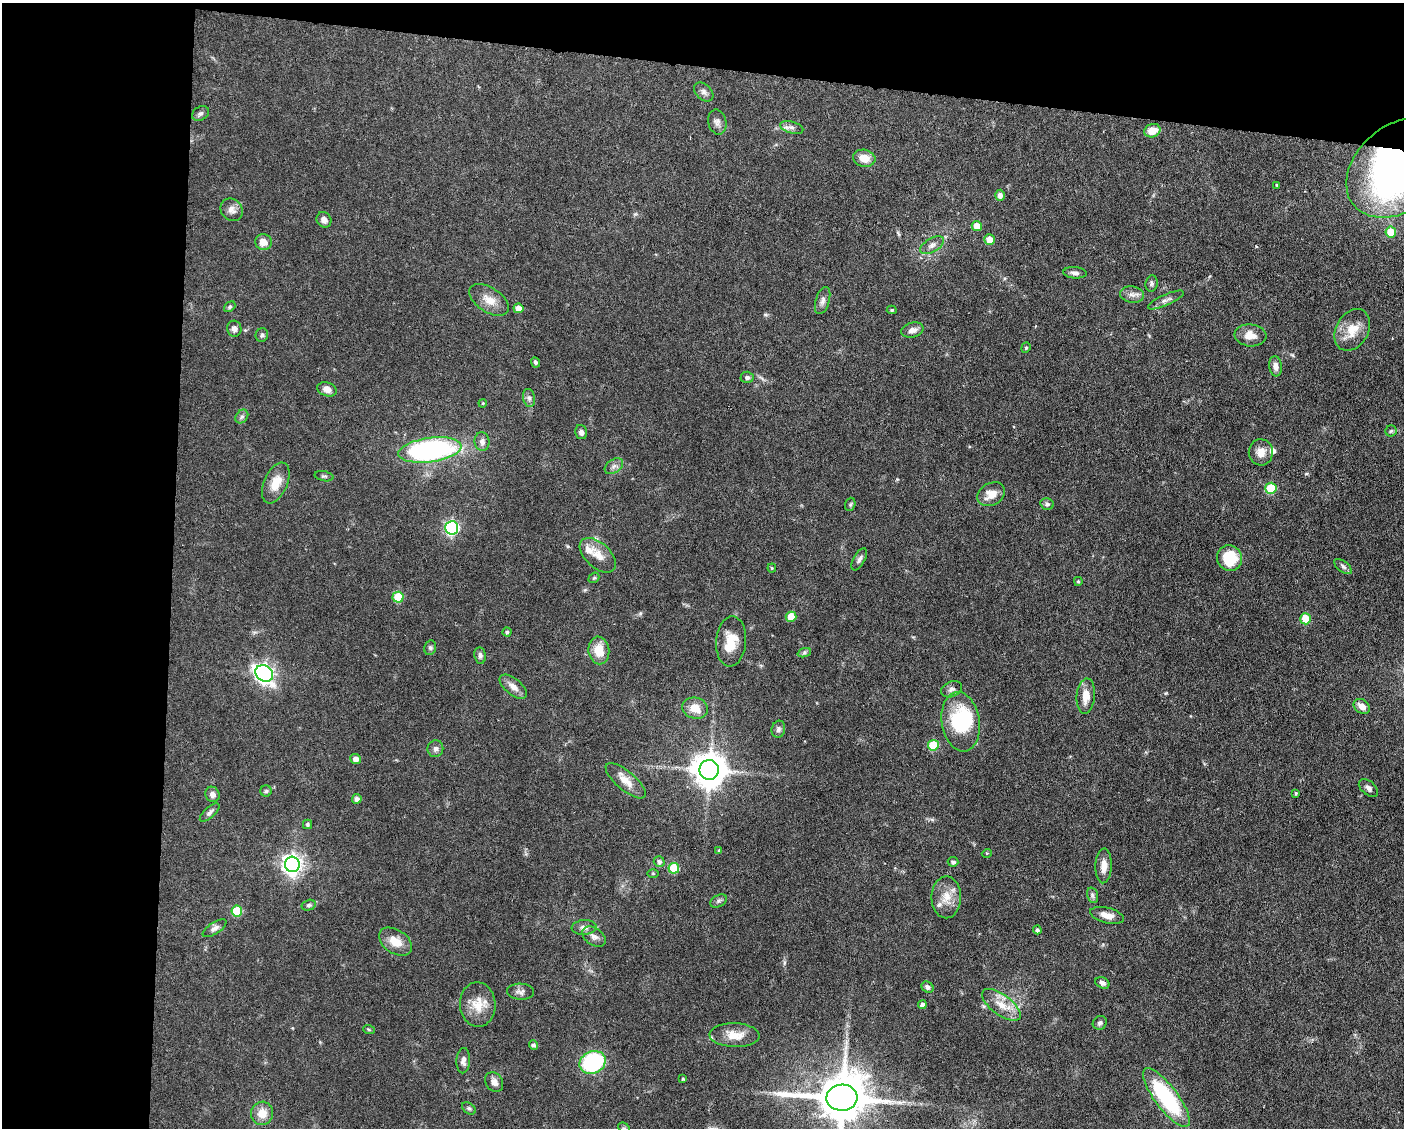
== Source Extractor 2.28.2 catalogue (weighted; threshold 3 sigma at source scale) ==
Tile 1 of 3 x 4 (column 1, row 1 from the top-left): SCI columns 109-1510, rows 3378-4503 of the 4529 x 4503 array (HDU 1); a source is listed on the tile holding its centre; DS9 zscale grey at full resolution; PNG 1406 x 1130 px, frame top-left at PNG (2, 3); each listed source drawn as its Kron ellipse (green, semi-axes under 4 px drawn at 4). Shown black and unused: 18% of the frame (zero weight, under 3 of 6 exposures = <1% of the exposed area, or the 3 px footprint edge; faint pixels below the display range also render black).
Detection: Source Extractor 2.28.2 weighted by HDU 2 'WHT'; one run over the whole footprint, this tile lists its part. Background 0.0625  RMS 0.0034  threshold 0.0138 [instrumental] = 3 sigma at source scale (4.09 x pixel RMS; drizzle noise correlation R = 1.36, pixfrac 0.8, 0.05/0.05 arcsec/px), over >= 5 px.
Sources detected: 131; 1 inside a brighter object's white glare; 1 cosmic-ray / hot-pixel residue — neither listed nor drawn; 4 inside a brighter listed object's ellipse — not listed separately; the other 125 listed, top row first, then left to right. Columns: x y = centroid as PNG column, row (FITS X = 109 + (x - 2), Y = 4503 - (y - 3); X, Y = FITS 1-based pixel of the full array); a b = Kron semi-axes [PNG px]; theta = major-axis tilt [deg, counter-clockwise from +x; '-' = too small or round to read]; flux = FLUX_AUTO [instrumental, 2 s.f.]
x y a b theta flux
704 92 11 7 -43 1.2
200 114 9 6 31 0.9
717 122 12 9 -78 1.5
792 127 12 6 -15 1.2
1152 131 8 6 19 4.4
864 158 11 8 -12 4.2
1399 168 58 42 40 170
1277 185 3 3 - 0.39
1000 195 5 5 - 1.4
232 210 12 10 -48 1.9
324 220 8 7 - 1.5
977 226 5 5 - 4.3
1391 232 5 5 - 6.9
989 239 5 5 - 3.5
263 242 8 8 - 2.6
932 245 13 7 31 1.6
1075 273 11 5 -5 1.2
1151 283 8 6 81 0.75
1132 295 12 8 -9 1.7
489 300 22 12 -33 4
1166 300 19 5 24 1.4
823 301 14 7 72 1.5
230 307 6 4 40 0.56
518 308 5 5 - 2.7
892 310 5 4 - 0.46
234 329 8 7 - 1.3
912 330 11 7 15 1.8
1352 330 22 16 61 6
262 335 7 6 - 0.7
1250 335 16 11 -6 3.7
1026 348 5 4 - 0.42
535 362 5 4 - 0.59
1275 366 10 6 -82 1.7
747 377 6 5 - 0.77
327 389 10 7 -21 1.9
529 398 9 6 -80 1
483 403 4 3 - 0.24
242 416 7 5 53 0.82
1391 431 6 5 - 0.59
581 432 7 5 -76 1.2
482 441 9 7 -84 1.5
430 450 32 12 8 73
1261 452 13 12 - 3
614 466 10 6 34 1.3
324 476 9 5 -13 0.64
276 483 22 11 66 5.1
1271 488 5 5 - 14
991 494 15 11 29 3.9
850 504 7 5 69 0.49
1047 504 7 6 - 0.87
452 528 7 6 - 57
598 555 22 12 -42 4.1
1230 558 13 12 - 10
859 559 12 5 61 1
1343 566 10 5 -38 0.84
772 568 4 4 - 0.36
594 578 6 4 41 0.44
1078 581 4 4 - 0.42
398 597 5 5 - 10
791 617 5 5 - 5.9
1306 619 5 5 - 8.1
507 632 4 4 - 0.48
731 641 25 15 86 6.9
430 648 7 6 - 0.73
599 650 14 10 -81 5.9
804 653 7 4 19 0.6
480 655 8 6 -81 0.92
264 673 9 7 -39 120
513 687 16 8 -40 2.4
952 689 11 7 24 1.3
1086 696 18 9 85 3.8
1362 706 9 6 -36 2.4
695 708 13 10 -17 4.3
961 722 30 19 -81 23
778 729 8 6 75 0.89
933 745 5 5 - 11
435 749 8 8 - 1.1
355 759 5 5 - 2.1
709 770 10 9 - 640
626 781 25 9 -40 3.9
1368 788 11 6 -39 1.1
266 791 5 5 - 0.54
1296 793 3 3 - 0.4
212 794 8 7 - 1.4
357 799 5 4 - 1.2
210 813 12 5 42 1
307 824 5 4 - 0.49
719 850 4 3 - 0.39
987 853 5 3 - 0.28
659 862 5 5 - 0.87
953 862 5 4 - 0.75
292 864 7 7 - 170
1104 866 17 8 87 3
674 868 5 5 - 12
653 873 6 4 -1 0.32
1092 895 8 5 -73 0.77
946 897 21 14 89 4.9
719 901 9 5 27 0.77
309 905 7 5 16 0.67
237 911 5 5 - 13
1107 915 17 7 -14 3
584 927 12 7 4 1.5
215 928 13 6 33 1.4
1037 930 4 4 - 0.81
594 937 13 8 -34 1.7
395 942 18 11 -34 4.6
1102 983 7 5 -24 1.1
927 987 6 5 - 0.88
521 992 13 8 -2 1.4
478 1005 22 18 -86 6.1
922 1005 4 4 - 1.3
1001 1005 23 10 -37 5
1100 1023 7 6 - 0.98
369 1030 6 4 -20 0.37
735 1035 25 12 -2 5.2
533 1045 5 4 - 0.78
463 1061 13 7 87 1.4
593 1062 13 11 24 32
683 1079 4 3 - 0.3
494 1082 10 8 -53 1.7
842 1098 15 13 3 1700
1166 1098 36 11 -53 32
469 1108 8 5 -38 0.61
262 1113 11 11 - 3.8
624 1128 6 5 - 0.56
Overlapping masked pixels (flux is a lower limit): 1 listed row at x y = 1399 168
Isophote crosses this tile's border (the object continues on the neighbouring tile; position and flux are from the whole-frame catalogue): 3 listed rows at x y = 1399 168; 842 1098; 624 1128